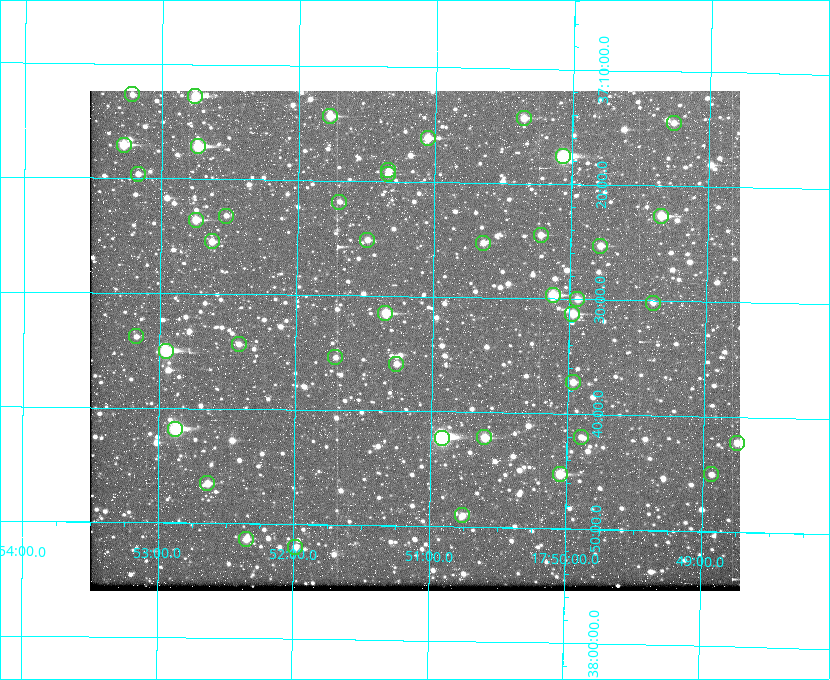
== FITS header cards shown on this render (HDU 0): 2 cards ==
NAXIS1  =                  650
NAXIS2  =                  500

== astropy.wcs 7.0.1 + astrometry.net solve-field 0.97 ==
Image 650 x 500 px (HDU 0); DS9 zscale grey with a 90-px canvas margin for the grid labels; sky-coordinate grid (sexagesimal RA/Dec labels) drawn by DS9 from the SOLVED WCS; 43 Tycho-2 reference stars matched to detected sources circled (green)
Header WCS: none
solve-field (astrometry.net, Tycho-2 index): SOLVED blind (the file carries no WCS)
Solved WCS: RA---TAN-SIP/DEC--TAN-SIP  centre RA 17:51:08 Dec +37:34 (267.78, +37.56 deg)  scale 5.23 arcsec/px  FOV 56.7' x 43.6'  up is +179 deg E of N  parity flipped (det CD > 0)
(file carries no celestial WCS; the grid is the blind solution)
Tycho-2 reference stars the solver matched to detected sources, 43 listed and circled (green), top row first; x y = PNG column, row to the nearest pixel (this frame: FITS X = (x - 90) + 1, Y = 500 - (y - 91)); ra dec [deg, ICRS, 3 dp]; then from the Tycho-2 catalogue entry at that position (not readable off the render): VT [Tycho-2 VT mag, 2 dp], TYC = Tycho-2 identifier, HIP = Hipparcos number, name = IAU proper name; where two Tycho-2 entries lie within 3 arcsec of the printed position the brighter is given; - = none
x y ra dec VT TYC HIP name
132 94 268.304 +37.212 11.98 2620-648-1 - -
195 96 268.189 +37.213 9.71 2620-542-1 - -
330 116 267.943 +37.240 10.39 2620-505-1 - -
524 118 267.589 +37.238 11.09 2619-212-1 - -
674 123 267.316 +37.242 12.03 2619-611-1 - -
428 138 267.764 +37.270 10.17 2620-784-1 - -
124 145 268.319 +37.285 9.88 2620-536-1 - -
198 146 268.183 +37.286 8.98 2620-786-1 87506 -
563 156 267.517 +37.293 8.96 2619-379-1 - -
388 170 267.835 +37.318 11.84 2620-340-1 - -
138 174 268.292 +37.327 11.78 2620-271-1 - -
388 174 267.836 +37.323 11.47 2620-19-1 - -
339 202 267.924 +37.364 11.94 2620-391-1 - -
226 216 268.131 +37.386 12.62 2620-526-1 - -
661 216 267.335 +37.377 10.60 2619-634-1 - -
196 220 268.186 +37.393 10.44 2620-175-1 - -
541 235 267.555 +37.408 11.50 2619-358-1 - -
367 240 267.871 +37.419 11.35 2620-812-1 - -
212 241 268.156 +37.424 11.25 2620-712-1 - -
483 243 267.660 +37.420 11.49 2619-130-1 - -
600 246 267.445 +37.422 11.17 2619-451-1 - -
553 295 267.531 +37.495 10.07 2619-274-1 - -
577 299 267.485 +37.500 11.33 2619-40-1 - -
653 303 267.347 +37.503 12.15 3088-638-1 - -
385 313 267.836 +37.525 9.96 3089-889-1 - -
572 314 267.494 +37.522 10.35 3088-270-1 - -
136 336 268.293 +37.563 12.13 3089-703-1 - -
239 344 268.105 +37.573 11.82 3089-995-1 - -
166 351 268.239 +37.584 8.64 3089-755-1 - -
335 357 267.927 +37.590 11.84 3089-1137-1 - -
396 364 267.815 +37.598 11.54 3089-1081-1 - -
573 382 267.491 +37.621 11.40 3088-1284-1 - -
175 429 268.219 +37.697 8.93 3089-671-1 - -
484 437 267.652 +37.703 11.04 3089-693-1 - -
581 437 267.474 +37.700 11.92 3088-786-1 - -
442 438 267.730 +37.705 8.13 3089-1203-1 87349 -
737 443 267.188 +37.704 11.69 3088-330-1 - -
560 474 267.512 +37.755 10.10 3089-2332-1 - -
711 474 267.234 +37.751 12.40 3088-1142-1 - -
207 483 268.159 +37.775 11.22 3089-2245-1 - -
462 515 267.689 +37.817 11.78 3089-2065-1 - -
246 539 268.087 +37.856 11.54 3089-2086-1 - -
295 547 267.996 +37.867 12.03 3089-2079-1 - -